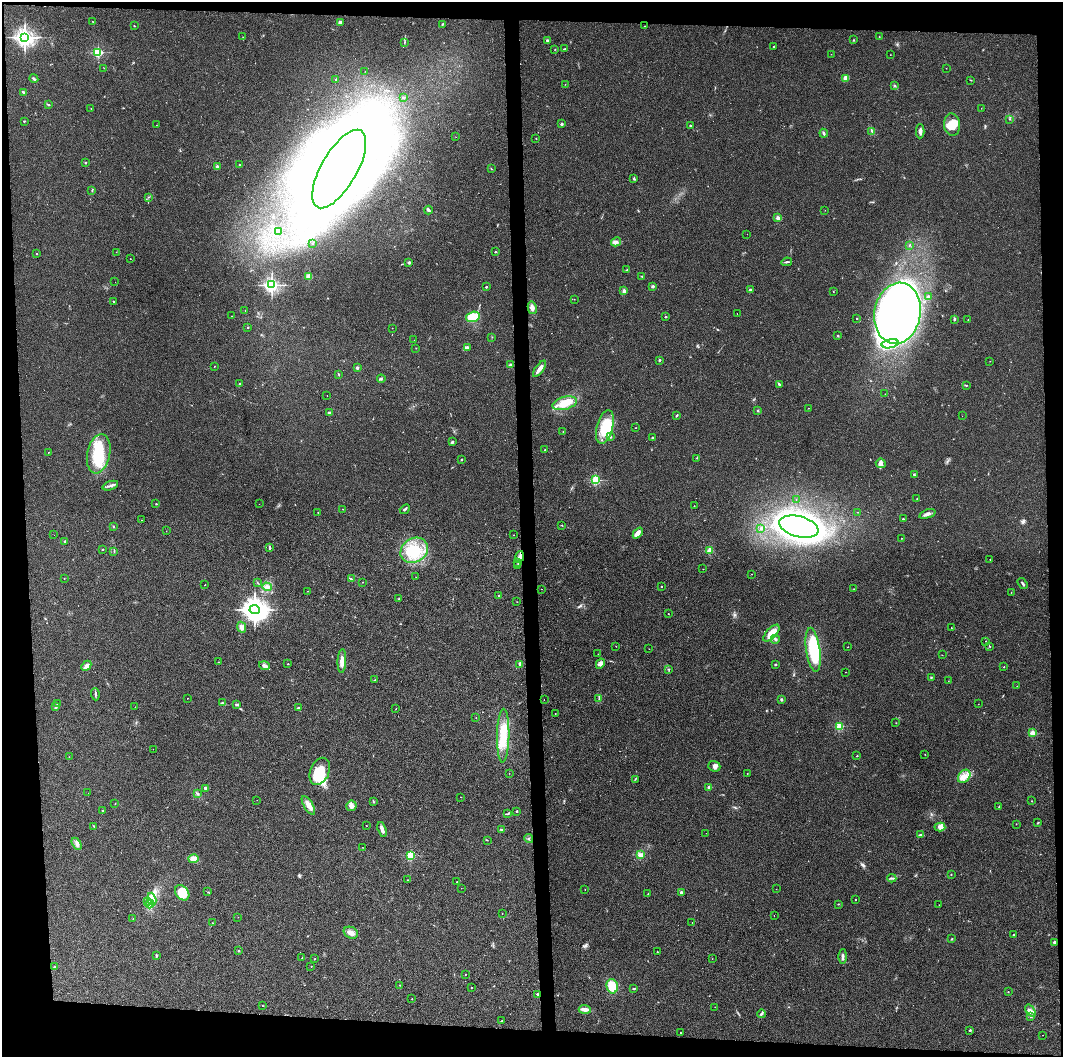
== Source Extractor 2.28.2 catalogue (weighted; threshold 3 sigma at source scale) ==
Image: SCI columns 1-4242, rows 1-4217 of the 4242 x 4218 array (HDU 1 of 3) = the unmasked area's bounding box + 8 px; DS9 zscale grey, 4 x 4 block average (1 PNG px = mean of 4 x 4 image px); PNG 1065 x 1059 px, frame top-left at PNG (2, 2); each listed source drawn as its Kron ellipse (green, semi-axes under 4 px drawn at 4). Shown black and unused: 9% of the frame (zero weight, under 2 of 3 exposures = <1% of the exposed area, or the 3 px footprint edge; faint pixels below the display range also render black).
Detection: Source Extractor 2.28.2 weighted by HDU 2 'WHT'. Background 0.077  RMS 0.0093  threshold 0.0418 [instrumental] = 3 sigma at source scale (4.5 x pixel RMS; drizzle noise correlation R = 1.50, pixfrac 1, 0.05/0.05 arcsec/px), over >= 5 px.
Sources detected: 352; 2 too faint to see at this stretch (4 x 4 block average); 7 inside a brighter object's white glare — neither listed nor drawn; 4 coinciding with a brighter row at this scale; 18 inside a brighter listed object's ellipse — not listed separately; the other 321 listed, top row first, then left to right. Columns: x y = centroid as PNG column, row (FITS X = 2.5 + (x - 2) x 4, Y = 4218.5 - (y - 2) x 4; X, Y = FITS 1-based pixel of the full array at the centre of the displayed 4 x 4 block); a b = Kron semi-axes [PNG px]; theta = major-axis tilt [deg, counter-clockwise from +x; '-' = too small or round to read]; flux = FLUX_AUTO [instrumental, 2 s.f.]
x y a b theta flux
93 22 2 2 - 1.4
340 22 4 3 - 13
442 24 3 2 - 3.4
134 26 2 2 - 2.6
644 26 2 2 - 2.5
25 37 4 3 - 2300
243 37 2 2 - 1.8
879 37 2 2 - 3.3
547 40 2 2 - 40
854 40 2 2 - 2
405 42 3 2 - 2.9
774 46 2 2 - 5.6
565 49 2 2 - 3.1
555 50 2 2 - 1.4
98 52 2 2 - 620
831 54 2 2 - 1.2
890 55 2 2 - 1.2
104 68 2 2 - 1.7
946 68 2 2 - 2.9
365 71 2 2 - 1.3
845 78 2 2 - 150
34 79 4 2 - 8.1
336 79 2 2 - 13
971 80 2 2 - 2.7
565 84 2 2 - 1.2
895 86 2 2 - 2.9
24 92 4 2 - 7.5
404 98 2 2 - 20
48 105 3 2 - 5.1
91 108 2 2 - 4.7
981 108 2 2 - 2.4
1010 119 2 2 - 1.7
24 121 2 2 - 11
562 124 2 2 - 32
157 125 2 2 - 0.87
690 125 2 2 - 10
952 125 11 8 -85 66
872 131 3 3 - 9.3
920 131 7 4 89 21
824 133 4 3 - 8
456 137 2 2 - 0.94
536 138 2 2 - 5.1
85 163 2 2 - 13
239 165 2 2 - 8.9
217 167 2 2 - 71
491 168 3 2 - 3.1
339 169 44 18 60 5900
634 179 3 2 - 4.5
92 190 3 2 - 3.8
149 197 2 2 - 2.1
428 210 4 3 - 9.6
825 210 2 2 - 0.96
778 218 3 3 - 16
278 232 3 2 - 2.4
747 234 2 2 - 0.81
616 242 5 3 - 14
312 243 2 2 - 4.4
909 245 3 2 - 2.9
116 252 2 2 - 0.95
495 252 2 2 - 9.2
36 254 2 2 - 4.4
130 259 2 2 - 1.4
787 262 5 2 - 8.1
409 263 2 2 - 39
627 269 2 2 - 3
642 276 3 2 - 2.9
309 277 2 2 - 200
115 282 2 2 - 0.66
272 285 2 2 - 1300
653 286 2 2 - 44
486 287 2 2 - 18
750 290 2 2 - 49
624 291 2 2 - 75
833 291 2 2 - 2.1
928 297 4 2 - 8.6
574 299 2 2 - 1.3
113 301 2 2 - 3
532 308 6 4 -77 25
245 311 2 2 - 1.2
897 313 31 23 80 3500
737 314 2 2 - 1.9
231 316 2 2 - 1.3
473 317 7 5 16 120
665 317 2 2 - 13
857 318 2 2 - 10
954 319 3 2 - 5.8
968 320 2 2 - 5.4
248 327 2 2 - 13
392 328 2 2 - 3.4
838 336 2 2 - 17
492 337 2 2 - 1.5
414 340 2 2 - 1.2
890 344 8 4 12 46
467 347 3 2 - 10
416 348 2 2 - 1.3
659 360 2 2 - 3.7
990 361 2 2 - 1.3
511 365 4 2 - 10
214 366 2 2 - 1.9
357 368 2 2 - 40
539 369 9 3 54 31
339 374 2 2 - 3.4
381 379 4 2 - 6
239 384 2 2 - 13
779 384 3 2 - 7.4
966 385 2 2 - 3.1
885 394 2 2 - 1.2
327 396 2 2 - 1.5
565 403 12 6 15 82
809 408 2 2 - 1.7
758 411 2 2 - 4.9
329 413 3 2 - 15
677 415 3 2 - 5.1
962 416 2 2 - 1.1
605 427 17 8 75 150
636 428 2 2 - 1.7
563 432 2 2 - 1.7
610 437 2 2 - 25
653 438 3 2 - 9.7
452 442 3 3 - 6.4
545 450 2 2 - 16
48 452 2 2 - 1.5
99 454 20 11 78 200
697 458 2 2 - 8.2
461 459 2 2 - 3.4
881 463 5 4 - 17
914 475 4 2 - 6.3
596 480 2 2 - 600
110 486 8 2 20 15
796 499 2 2 - 1.2
917 499 2 2 - 2.9
156 504 2 2 - 4.5
259 504 2 2 - 0.87
694 506 2 2 - 3.2
343 509 2 2 - 3.6
405 509 5 2 - 8
318 512 2 2 - 1.3
858 512 2 2 - 1
927 514 8 3 19 17
903 519 2 2 - 19
142 520 2 2 - 1.2
562 525 2 2 - 2.7
113 527 3 2 - 4.3
799 527 20 10 -14 5000
761 528 2 2 - 18
166 531 2 2 - 0.94
638 533 6 3 49 42
54 535 2 2 - 0.72
513 535 2 2 - 1.3
901 538 2 2 - 1.8
65 541 2 2 - 28
270 547 4 2 - 6.5
102 549 2 2 - 11
414 550 14 12 35 150
710 550 2 2 - 230
114 551 2 2 - 2.4
520 556 5 3 - 20
990 559 2 2 - 2.1
518 562 4 3 - 8.3
518 565 2 2 - 2.5
703 569 2 2 - 0.95
751 574 2 2 - 1.3
416 577 2 2 - 1.2
64 578 2 2 - 1.4
351 579 4 2 - 7
363 582 2 2 - 1.5
258 583 2 2 - 1.5
1022 583 6 2 -56 11
205 585 2 2 - 2
661 586 2 2 - 3.7
267 587 5 3 - 18
542 589 2 2 - 3.6
854 589 2 2 - 1.2
307 591 2 2 - 1.4
1011 593 2 2 - 1.7
498 596 2 2 - 5
399 599 3 2 - 3.4
517 602 2 2 - 1.5
255 610 5 4 - 4200
668 614 2 2 - 2.1
242 627 6 4 -64 24
951 628 2 2 - 2.5
771 633 10 5 47 70
775 639 4 2 - 8.7
986 641 2 2 - 1.6
616 646 2 2 - 1.5
989 646 2 2 - 2.9
848 647 2 2 - 2.4
649 649 2 2 - 1.4
813 650 22 7 -82 330
598 654 2 2 - 1.2
942 655 2 2 - 1.3
342 661 12 4 88 40
218 662 2 2 - 2.8
288 664 2 2 - 6.6
520 664 3 3 - 12
600 664 5 3 - 21
775 664 2 2 - 18
86 666 6 4 46 21
264 666 5 3 - 19
1004 667 2 2 - 4.8
669 670 3 2 - 3.2
845 672 2 2 - 1.3
931 677 2 2 - 3.3
374 680 3 2 - 2.2
948 681 2 2 - 0.93
1017 686 2 2 - 1.2
95 694 6 2 -85 8.2
187 698 2 2 - 1.4
599 699 3 2 - 4.4
544 700 2 2 - 2.8
781 700 2 2 - 35
222 703 3 3 - 6.4
57 704 2 2 - 1.9
236 704 2 2 - 3.3
978 704 2 2 - 0.96
56 707 3 3 - 6.2
135 707 2 2 - 1.4
298 708 2 2 - 21
396 709 2 2 - 1.5
555 714 2 2 - 1.4
476 718 2 2 - 1.6
896 723 2 2 - 1.4
839 726 2 2 - 360
1033 733 2 2 - 200
503 736 27 6 89 140
153 749 2 2 - 2.1
925 754 2 2 - 1.4
857 756 2 2 - 6.5
69 757 2 2 - 1.8
714 766 6 5 - 20
320 771 14 9 66 160
509 773 2 2 - 1.1
747 773 2 2 - 1.1
964 776 7 5 49 41
635 779 3 2 - 3.1
709 787 2 2 - 56
206 788 3 2 - 22
88 793 2 2 - 1
197 794 3 3 - 7.2
461 797 2 2 - 1.8
257 800 2 2 - 0.73
373 801 2 2 - 2.2
1032 801 2 2 - 1.9
115 804 2 2 - 1.6
308 805 10 4 -58 42
351 806 5 5 - 19
999 807 2 2 - 1.9
102 811 2 2 - 13
517 811 2 2 - 6.8
508 814 3 2 - 3.6
1038 823 3 2 - 4.6
1016 824 2 2 - 1.4
94 826 2 2 - 2.7
366 826 2 2 - 1.1
940 827 5 4 - 25
382 829 8 3 -73 20
501 830 2 2 - 12
706 833 2 2 - 0.82
921 835 3 2 - 18
529 839 4 2 - 6.2
487 840 2 2 - 1.8
77 844 6 3 -59 16
362 847 2 2 - 1.2
411 855 2 2 - 500
640 855 4 3 - 14
193 859 5 3 - 43
951 874 2 2 - 6.2
892 878 4 2 - 5.8
407 880 2 2 - 1.5
457 882 2 2 - 4.7
461 888 2 2 - 0.94
585 889 2 2 - 2.5
776 889 2 2 - 1.2
208 892 2 2 - 1.6
681 892 2 2 - 35
182 893 8 6 -51 120
648 894 2 2 - 3.3
152 899 6 3 -74 23
855 899 2 2 - 5
147 901 3 2 - 3.2
150 904 4 3 - 18
838 904 2 2 - 3.8
939 905 2 2 - 0.86
502 913 2 2 - 2.2
774 916 2 2 - 1.2
238 917 2 2 - 1.2
133 918 2 2 - 3.4
692 922 2 2 - 1.2
212 923 2 2 - 2.6
351 933 7 5 -26 26
1014 935 3 2 - 5.3
952 939 3 2 - 4
1054 942 3 2 - 19
238 951 2 2 - 15
657 952 2 2 - 4.5
156 956 3 2 - 9.1
843 957 7 2 89 13
302 958 2 2 - 4.1
315 959 2 2 - 3.3
712 959 2 2 - 3.4
311 966 2 2 - 1.5
54 967 4 2 - 5.8
465 975 2 2 - 1.3
400 985 2 2 - 3.1
612 986 7 5 -77 100
472 987 2 2 - 2.3
634 989 3 2 - 4.4
1008 992 2 2 - 4.9
537 994 2 2 - 21
412 999 2 2 - 4.5
262 1006 2 2 - 2.3
715 1007 2 2 - 0.83
585 1009 6 2 -4 59
1030 1011 7 3 -54 17
761 1014 4 2 - 6.8
1031 1017 2 2 - 2.2
502 1021 3 2 - 4.2
970 1030 2 2 - 22
680 1033 2 2 - 4
1043 1035 2 2 - 1.5
Overlapping masked pixels (flux is a lower limit): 1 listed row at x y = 520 556
Diffuse or blended objects may show on this block-average render without a row.